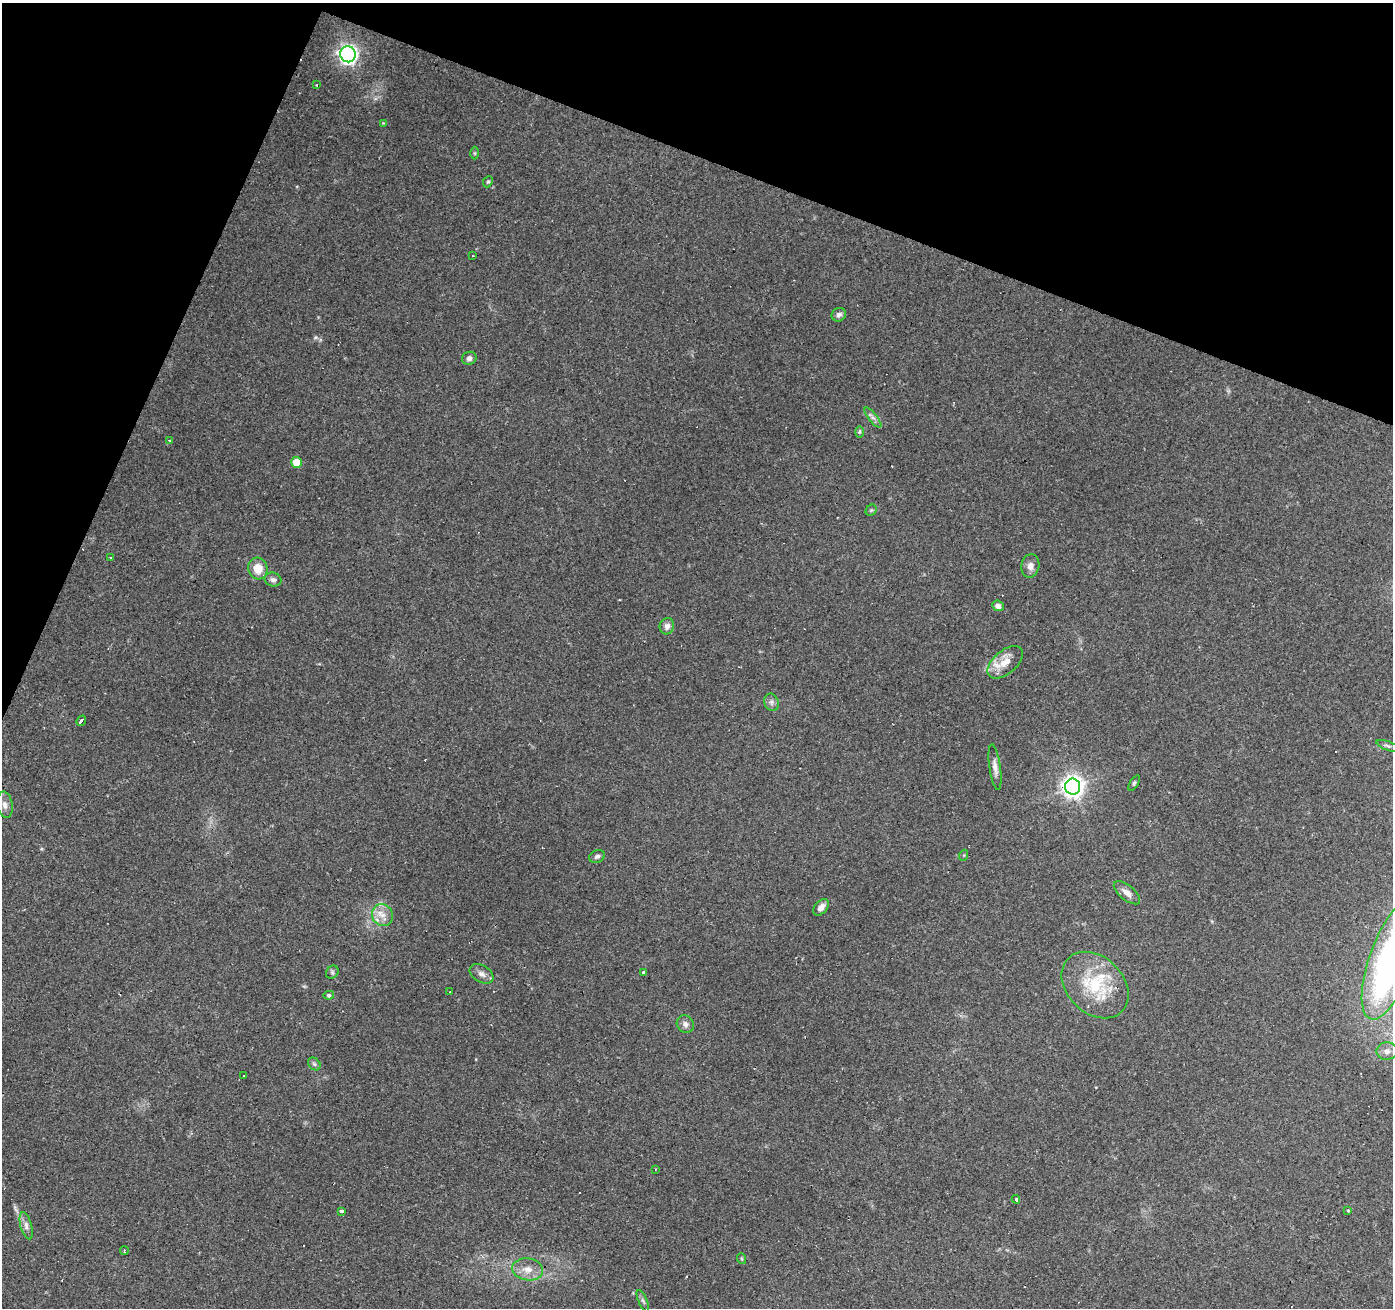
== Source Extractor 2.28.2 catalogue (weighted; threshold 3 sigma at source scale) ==
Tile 2 of 4 x 4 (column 2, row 1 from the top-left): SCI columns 1396-2786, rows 4187-5492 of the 5568 x 5698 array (HDU 1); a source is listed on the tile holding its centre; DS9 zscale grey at full resolution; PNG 1395 x 1310 px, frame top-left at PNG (2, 3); each listed source drawn as its Kron ellipse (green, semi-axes under 4 px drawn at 4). Shown black and unused: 19% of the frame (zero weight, under 2 of 3 exposures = <1% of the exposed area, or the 3 px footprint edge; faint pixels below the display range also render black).
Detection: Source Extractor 2.28.2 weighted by HDU 2 'WHT'; one run over the whole footprint, this tile lists its part. Background 0.27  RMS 0.0078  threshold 0.0351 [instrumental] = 3 sigma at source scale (4.5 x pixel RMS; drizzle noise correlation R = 1.50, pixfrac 1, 0.0396/0.0396 arcsec/px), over >= 5 px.
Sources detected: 61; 9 cosmic-ray / hot-pixel residue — neither listed nor drawn; the other 52 listed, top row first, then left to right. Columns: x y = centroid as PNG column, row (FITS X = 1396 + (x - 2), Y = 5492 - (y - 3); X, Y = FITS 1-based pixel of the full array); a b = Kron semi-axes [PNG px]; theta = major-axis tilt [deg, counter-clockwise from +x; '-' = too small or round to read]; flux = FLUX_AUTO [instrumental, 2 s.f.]
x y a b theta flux
348 54 8 7 - 370
316 85 3 2 - 0.82
383 123 4 4 - 0.67
475 153 6 4 -90 1.1
488 182 6 4 66 1.2
473 255 2 2 - 0.76
839 315 7 6 - 2.6
469 358 7 6 - 2.8
873 418 12 4 -51 2.9
859 432 6 4 89 1.1
169 440 3 3 - 1.2
296 462 5 5 - 15
871 510 6 5 - 1.1
110 557 3 2 - 0.95
1030 566 12 9 80 4.9
258 569 11 9 -75 12
273 579 8 7 - 2.6
998 606 6 5 - 3.4
667 626 8 7 - 3.5
1005 662 21 11 40 12
771 702 9 7 -68 2.7
81 721 5 3 - 6.9
1388 746 12 4 -21 2.1
995 767 23 5 -82 4.7
1134 783 8 4 57 1.4
1073 787 8 7 - 520
5 805 13 7 -79 4.8
964 855 5 3 - 0.7
597 856 8 6 23 2.2
1127 893 16 7 -39 5.9
821 907 9 6 48 4.2
382 915 11 10 - 7.1
1392 959 63 22 70 290
332 972 7 6 - 1.6
644 972 3 3 - 5.7
482 974 13 8 -32 4.3
1095 985 38 28 -44 46
450 992 3 3 - 1.5
329 995 5 4 - 1.4
685 1024 9 8 - 3.7
1387 1051 10 9 - 5.1
314 1064 7 5 -47 1.8
243 1076 3 2 - 0.54
656 1169 3 2 - 0.63
1016 1199 4 3 - 6.7
1348 1210 3 3 - 1.3
341 1211 4 3 - 2
26 1226 14 5 -74 3.9
124 1251 4 2 - 0.73
742 1259 5 3 - 0.86
528 1269 15 11 -8 9
643 1301 11 4 -66 1.9
Isophote crosses this tile's border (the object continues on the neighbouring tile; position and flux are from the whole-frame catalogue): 1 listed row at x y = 1392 959